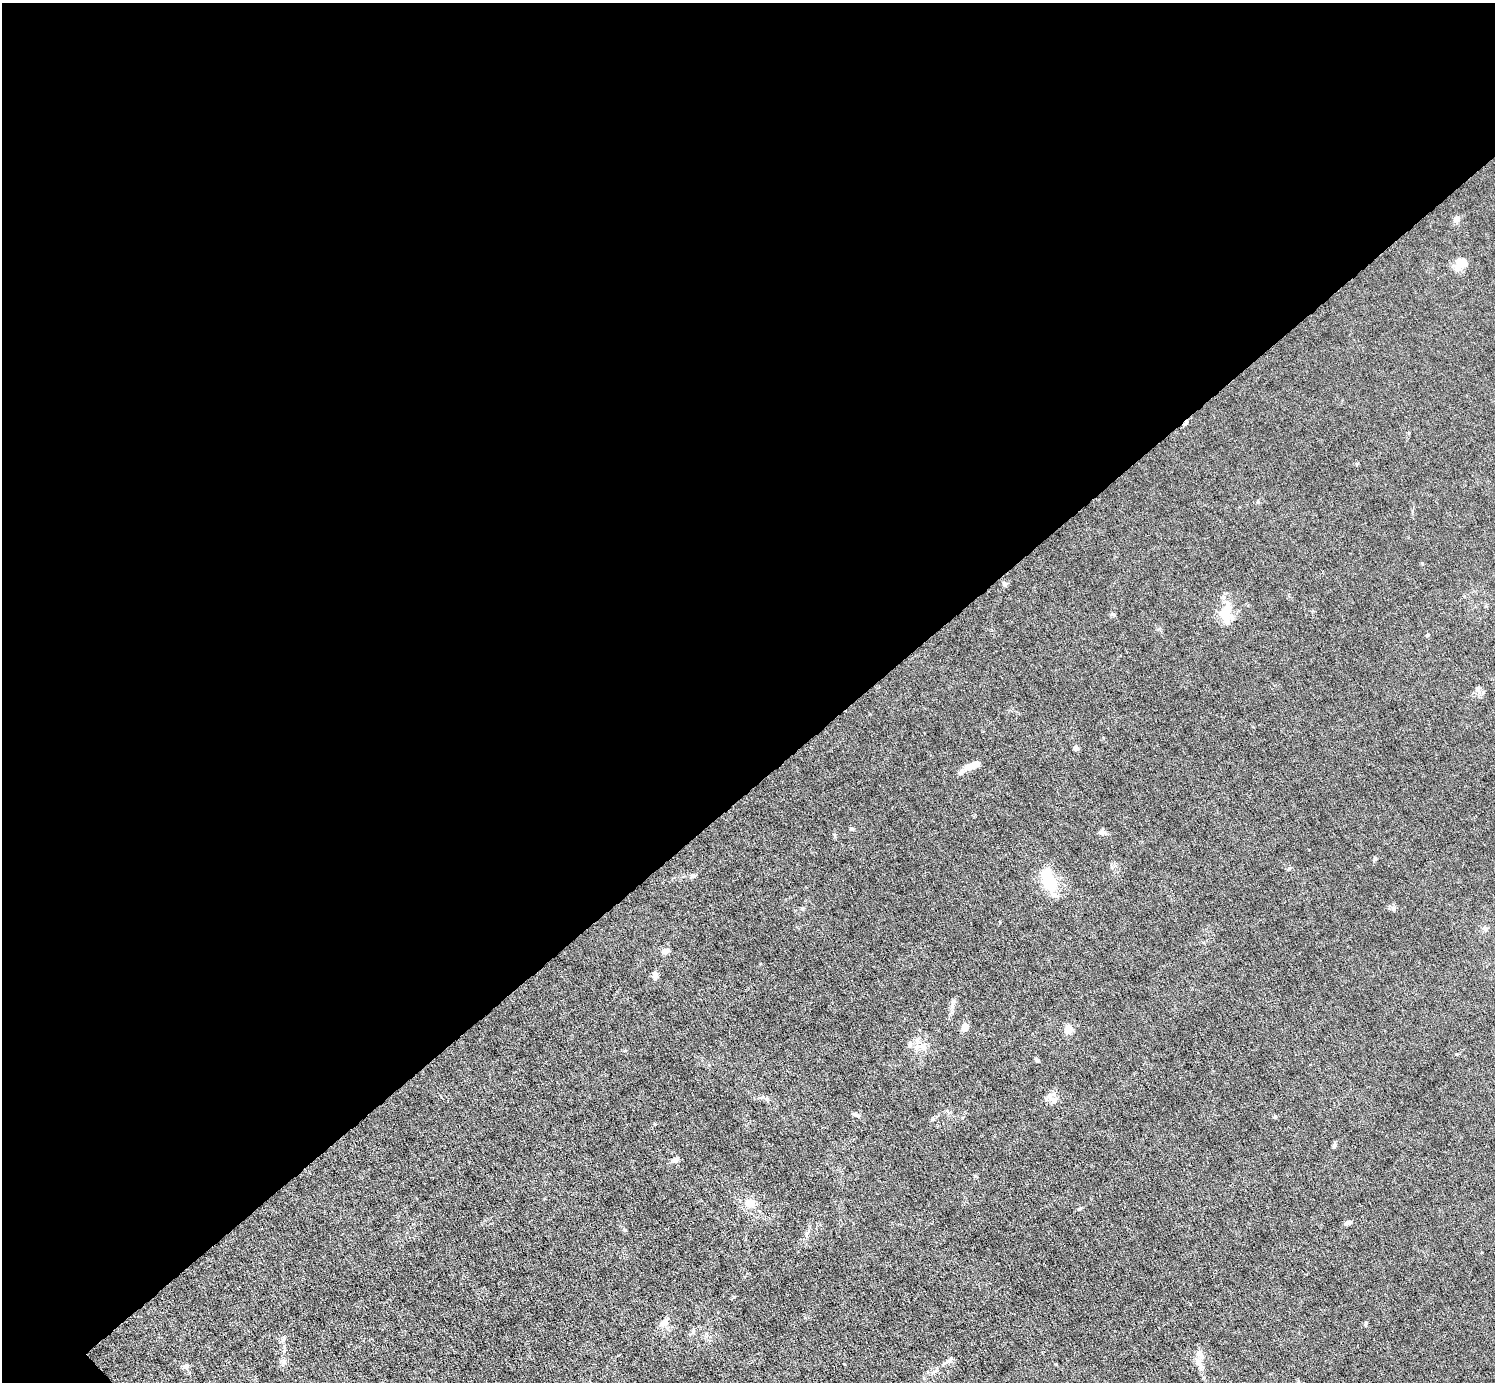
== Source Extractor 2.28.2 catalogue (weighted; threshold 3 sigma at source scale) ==
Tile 2 of 4 x 4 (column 2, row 1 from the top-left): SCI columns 1495-2987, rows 4438-5817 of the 5974 x 5972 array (HDU 1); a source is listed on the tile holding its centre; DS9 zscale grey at full resolution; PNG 1497 x 1384 px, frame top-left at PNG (2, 3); no overlay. Shown black and unused: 57% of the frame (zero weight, under 6 of 12 exposures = <1% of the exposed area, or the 3 px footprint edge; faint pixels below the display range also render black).
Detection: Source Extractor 2.28.2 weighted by HDU 2 'WHT'; one run over the whole footprint, this tile lists its part. Background 0.0141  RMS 0.0031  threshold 0.0125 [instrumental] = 3 sigma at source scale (4.09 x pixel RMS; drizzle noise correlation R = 1.36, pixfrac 0.8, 0.05/0.05 arcsec/px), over >= 5 px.
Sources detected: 47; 2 inside a brighter object's white glare — not listed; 2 inside a brighter listed object's ellipse — not listed separately; the other 43 listed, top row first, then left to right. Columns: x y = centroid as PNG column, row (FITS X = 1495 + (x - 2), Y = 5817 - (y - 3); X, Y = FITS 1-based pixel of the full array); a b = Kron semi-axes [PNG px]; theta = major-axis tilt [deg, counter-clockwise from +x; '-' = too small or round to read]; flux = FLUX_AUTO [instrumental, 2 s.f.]
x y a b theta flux
1457 219 8 7 - 1.3
1460 264 17 12 47 3.7
1186 423 9 4 57 0.69
1258 502 6 3 -72 0.32
1005 584 7 5 -77 0.67
1227 609 27 13 -88 5.7
1113 614 7 4 -2 0.42
1427 635 5 4 - 0.47
1076 748 5 4 - 1.2
973 765 18 6 23 4.2
852 829 6 5 - 0.51
1102 832 10 7 0 1
1375 859 6 4 68 0.42
1289 868 5 5 - 0.45
693 876 7 5 41 0.63
1050 883 24 15 -71 11
1393 909 7 7 - 0.79
1485 928 7 5 -66 0.69
666 951 9 5 20 1.6
655 975 9 6 -88 1.4
952 1006 7 6 - 0.95
965 1027 6 5 - 3.7
1068 1030 5 5 - 13
910 1044 10 7 65 1.1
922 1047 12 7 -30 2.2
1037 1060 5 4 - 0.74
1050 1096 15 8 -81 1.9
766 1099 8 6 -89 0.63
857 1115 10 5 -23 0.76
1275 1117 6 4 46 0.35
1334 1146 9 5 69 0.65
675 1160 9 6 25 1.1
750 1203 17 13 18 3.3
1079 1209 5 4 - 0.33
1348 1223 8 5 19 1.2
625 1230 5 5 - 0.39
663 1323 13 8 51 2.1
1365 1323 7 3 88 0.38
284 1338 6 5 - 0.58
949 1360 13 5 47 0.94
284 1361 7 6 - 0.85
1198 1362 13 9 -67 2.3
186 1366 8 6 40 0.89
Overlapping masked pixels (flux is a lower limit): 1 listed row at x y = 1186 423
Unlisted compact peaks at least as high as the median listed source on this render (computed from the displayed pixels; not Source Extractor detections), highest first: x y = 1456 1054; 1422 563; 975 1176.